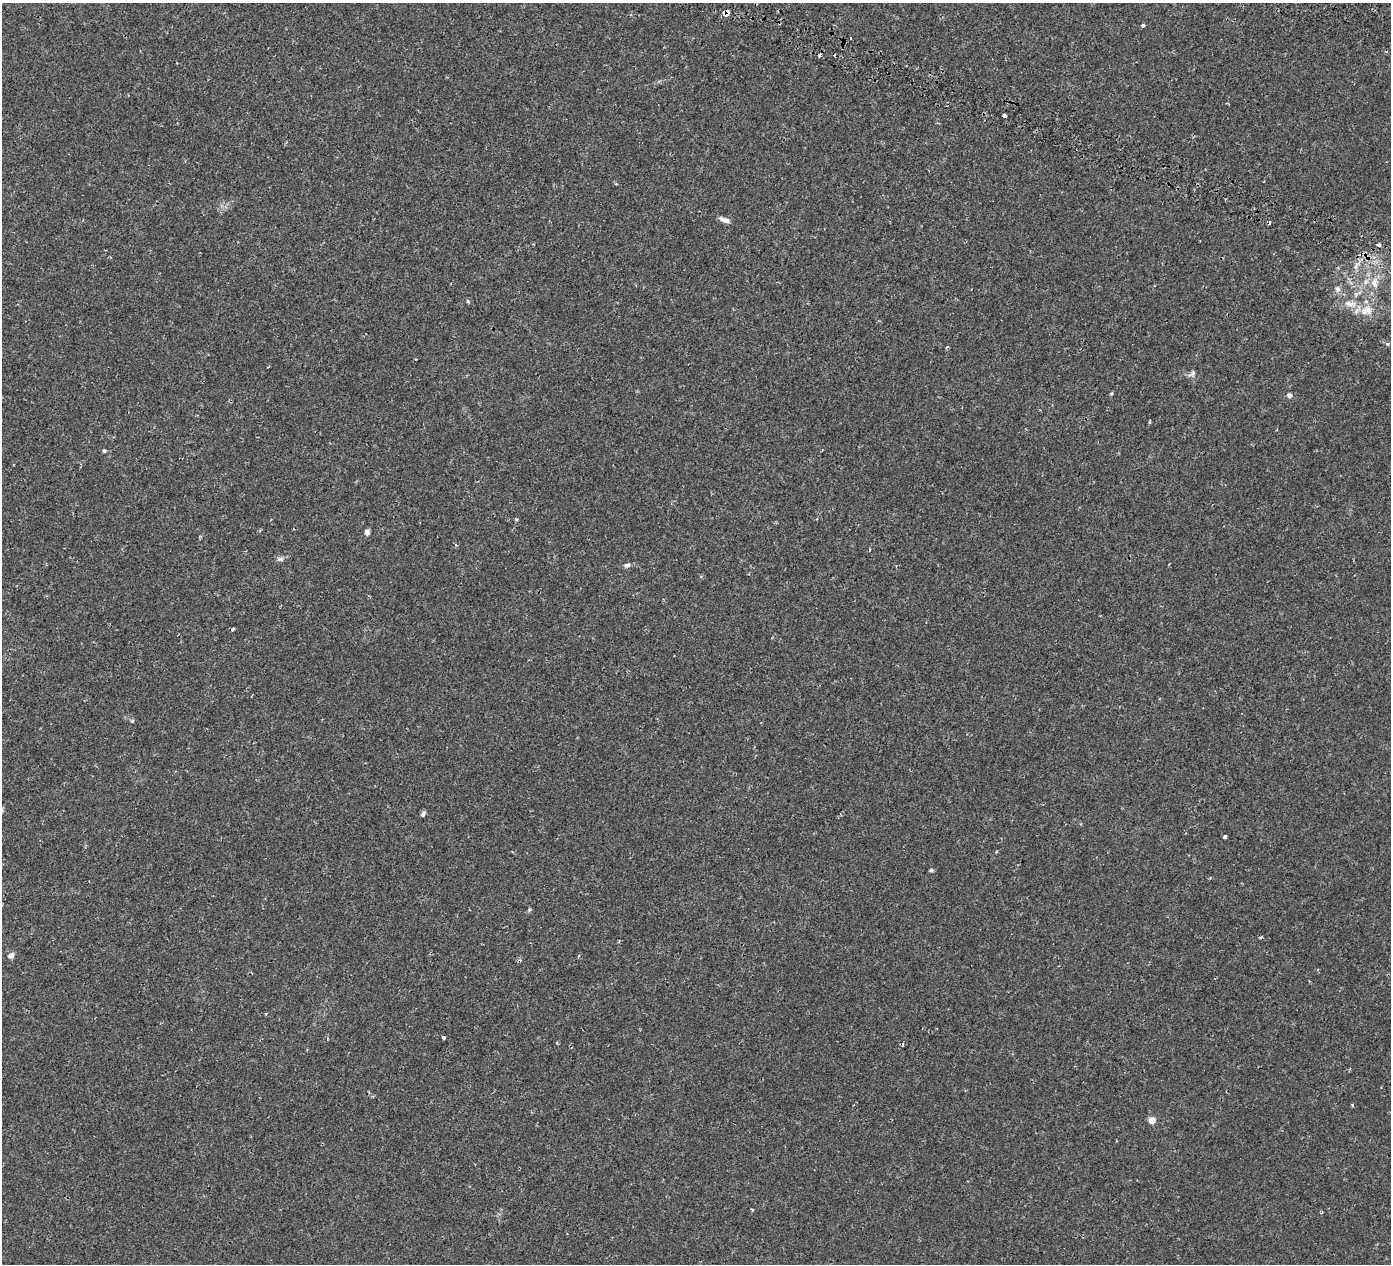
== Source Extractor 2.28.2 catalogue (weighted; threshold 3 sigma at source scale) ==
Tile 10 of 4 x 4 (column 2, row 3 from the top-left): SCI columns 1705-3093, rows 1915-3176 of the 6180 x 6285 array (HDU 1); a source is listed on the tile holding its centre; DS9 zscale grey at full resolution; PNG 1393 x 1266 px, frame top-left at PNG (2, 3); no overlay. Shown black and unused: <1% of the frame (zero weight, under 2 of 3 exposures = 18% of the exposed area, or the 3 px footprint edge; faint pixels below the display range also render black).
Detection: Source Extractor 2.28.2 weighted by HDU 2 'WHT'; one run over the whole footprint, this tile lists its part. Background 0.00114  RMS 0.0017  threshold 0.00745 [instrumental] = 3 sigma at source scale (4.5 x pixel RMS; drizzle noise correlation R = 1.50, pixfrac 1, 0.0396/0.0396 arcsec/px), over >= 5 px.
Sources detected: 44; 4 cosmic-ray / hot-pixel residue — not listed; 3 inside a brighter listed object's ellipse — not listed separately; the other 37 listed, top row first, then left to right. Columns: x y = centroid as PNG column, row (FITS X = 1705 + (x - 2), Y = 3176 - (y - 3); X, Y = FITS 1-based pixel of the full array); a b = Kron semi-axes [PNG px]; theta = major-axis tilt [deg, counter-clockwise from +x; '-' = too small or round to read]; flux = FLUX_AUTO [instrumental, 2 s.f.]
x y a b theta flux
726 13 6 4 19 2.3
1143 26 4 3 - 0.34
851 38 3 3 - 0.94
819 55 5 4 - 0.42
1004 115 4 3 - 0.8
725 220 14 6 -20 0.76
1379 245 4 3 - 1.9
1356 266 17 6 55 1.2
1374 283 16 9 -81 1.5
1337 289 10 7 -62 0.67
468 301 4 4 - 0.33
1350 304 19 8 -10 1.5
1368 309 16 13 -50 2
1387 344 5 5 - 0.19
947 347 5 3 - 0.19
1192 374 11 6 35 0.45
1111 394 6 3 58 0.18
1289 395 6 6 - 0.48
1149 422 5 2 - 0.14
104 451 5 4 - 0.21
516 519 5 3 - 0.19
367 532 7 5 -87 0.52
200 536 5 4 - 0.2
280 559 10 6 -1 0.46
627 565 8 6 18 0.44
233 629 3 3 - 0.35
132 721 5 5 - 0.2
423 814 7 4 52 0.33
1224 837 3 3 - 0.47
931 870 5 4 - 0.22
529 910 6 5 - 0.24
11 955 8 6 39 0.64
266 1014 4 3 - 0.15
444 1037 3 3 - 0.33
1352 1105 4 3 - 0.18
1152 1120 5 4 - 2.7
752 1210 4 3 - 0.14
Overlapping masked pixels (flux is a lower limit): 1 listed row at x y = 726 13